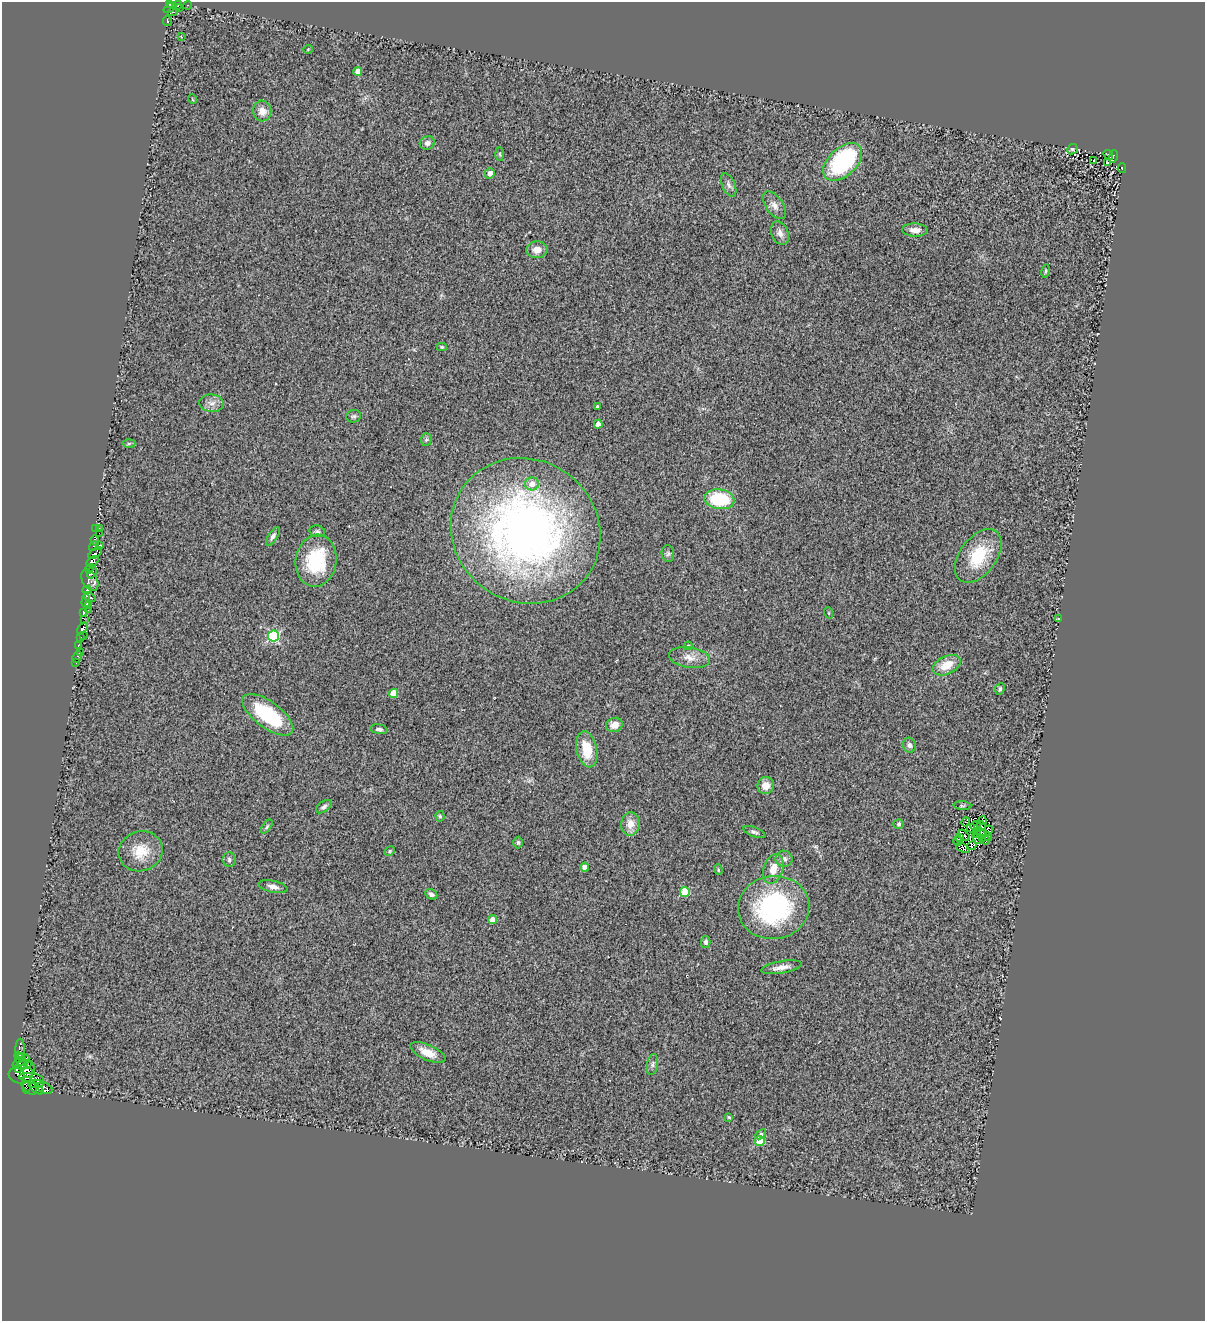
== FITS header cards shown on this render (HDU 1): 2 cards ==
NAXIS1  =                 1203
NAXIS2  =                 1319

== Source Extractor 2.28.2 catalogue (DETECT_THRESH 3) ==
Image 1203 x 1319 px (HDU 1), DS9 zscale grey, 1 PNG px = 1 image px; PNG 1207 x 1323 px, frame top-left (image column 1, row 1319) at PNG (2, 2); each listed source drawn as its Kron ellipse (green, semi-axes under 4 px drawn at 4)
Background 0.437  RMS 0.23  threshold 0.684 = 3 sigma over >= 5 px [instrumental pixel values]
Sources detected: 147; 7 with non-positive FLUX_AUTO (blend fragments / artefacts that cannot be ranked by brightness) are neither listed nor drawn; the other 140 listed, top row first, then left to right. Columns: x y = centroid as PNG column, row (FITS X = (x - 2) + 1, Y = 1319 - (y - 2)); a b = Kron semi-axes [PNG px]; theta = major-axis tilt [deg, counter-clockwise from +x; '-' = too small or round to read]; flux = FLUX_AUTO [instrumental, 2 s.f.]
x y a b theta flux
169 3 3 2 - 15
177 5 5 3 - 51
188 5 4 2 - 46
179 7 3 2 - 50
170 8 7 3 37 120
173 12 5 4 - 66
167 21 5 3 - 110
181 36 3 3 - 21
308 49 4 3 - 11
358 71 4 4 - 150
192 99 5 3 - 12
262 111 10 9 - 140
427 143 8 6 22 55
1072 149 5 5 - 20
500 154 7 4 -88 20
1108 155 5 2 - 32
1113 156 6 3 78 180
1093 160 3 3 - 46
843 162 23 14 43 2100
1107 163 3 2 - 12
1122 168 5 2 - 170
490 173 5 5 - 110
729 185 13 6 -67 61
774 205 16 8 -54 110
915 230 13 6 -2 120
780 233 12 8 -67 85
537 250 10 8 5 150
1045 271 7 3 79 19
442 347 5 4 - 19
212 403 12 8 -5 100
598 407 3 3 - 40
354 416 7 6 - 33
598 424 4 4 - 150
426 440 6 5 - 27
129 444 6 4 2 26
532 484 7 6 - 150
719 499 15 10 -8 950
95 528 2 2 - 9.5
99 528 3 2 - 120
317 531 8 5 -14 31
526 531 76 71 -35 9000
99 533 2 2 - 9.4
273 536 10 4 58 43
95 540 5 3 - 230
100 545 3 2 - 72
93 546 5 3 - 470
95 553 8 4 36 210
668 554 8 6 -78 36
978 556 30 18 54 690
93 561 7 4 41 750
316 561 26 20 80 870
90 569 5 3 - 200
92 573 6 4 56 440
90 580 11 7 -59 750
87 590 5 3 - 400
89 597 6 4 -31 620
86 601 7 4 86 260
88 606 3 2 - 9.3
88 610 3 2 - 26
84 613 3 3 - 200
829 613 6 3 -71 15
84 619 4 2 - 59
1058 619 4 2 - 9.6
82 628 6 3 51 540
84 635 2 2 - 15
274 636 5 5 - 1600
80 637 3 2 - 15
78 645 3 2 - 36
688 646 4 3 - 23
81 652 3 2 - 36
77 657 6 3 61 67
689 658 21 10 -9 160
76 663 3 2 - 27
947 665 15 9 26 290
1000 689 6 4 65 30
393 693 5 4 - 430
268 715 30 13 -37 1100
614 725 8 7 - 140
379 729 8 4 -8 45
909 745 7 6 - 48
587 749 18 10 -78 400
766 785 9 8 - 140
324 806 9 5 36 45
962 806 9 4 -3 22
440 816 5 4 - 24
982 821 4 3 - 18
966 822 4 3 - 29
630 824 12 9 84 170
899 824 5 4 - 30
976 825 6 3 23 21
981 826 5 3 - 10
267 827 8 4 55 26
971 828 4 2 - 13
988 830 5 4 - 13
754 832 11 5 -21 43
980 832 7 3 -21 1.4
977 834 2 2 - 0.95
964 835 6 3 -45 65
959 837 2 2 - 19
988 837 4 2 - 29
977 838 6 4 -52 18
982 838 3 2 - 4.3
958 841 5 3 - 40
986 841 4 3 - 32
518 842 6 4 90 27
972 846 5 2 - 9.4
963 848 7 3 -25 45
141 851 22 20 18 370
390 851 6 4 28 23
784 859 8 8 - 76
229 860 7 6 - 40
585 867 4 4 - 160
773 869 15 9 72 190
718 870 5 4 - 19
273 887 14 6 -12 80
685 892 5 4 - 520
431 894 6 5 - 44
774 907 36 31 9 2200
493 920 4 4 - 160
706 942 6 4 88 44
781 967 20 6 10 130
20 1050 11 5 -89 230
428 1053 19 7 -24 200
19 1057 6 3 -74 570
24 1058 6 4 -17 370
19 1062 7 2 27 550
652 1064 10 5 80 47
24 1065 8 4 12 420
19 1069 2 2 - 250
29 1069 8 5 70 870
21 1074 12 9 2 2600
32 1078 12 5 -9 1600
36 1084 8 4 -2 510
30 1086 10 6 -60 1100
26 1087 6 3 -77 120
45 1088 8 5 -25 40
37 1089 7 3 -35 160
729 1117 3 3 - 20
761 1134 6 4 41 32
760 1141 5 5 - 460
At the frame edge (FLAGS 8, measured only in part): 1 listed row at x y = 169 3
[7 non-positive-flux detections neither listed nor drawn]